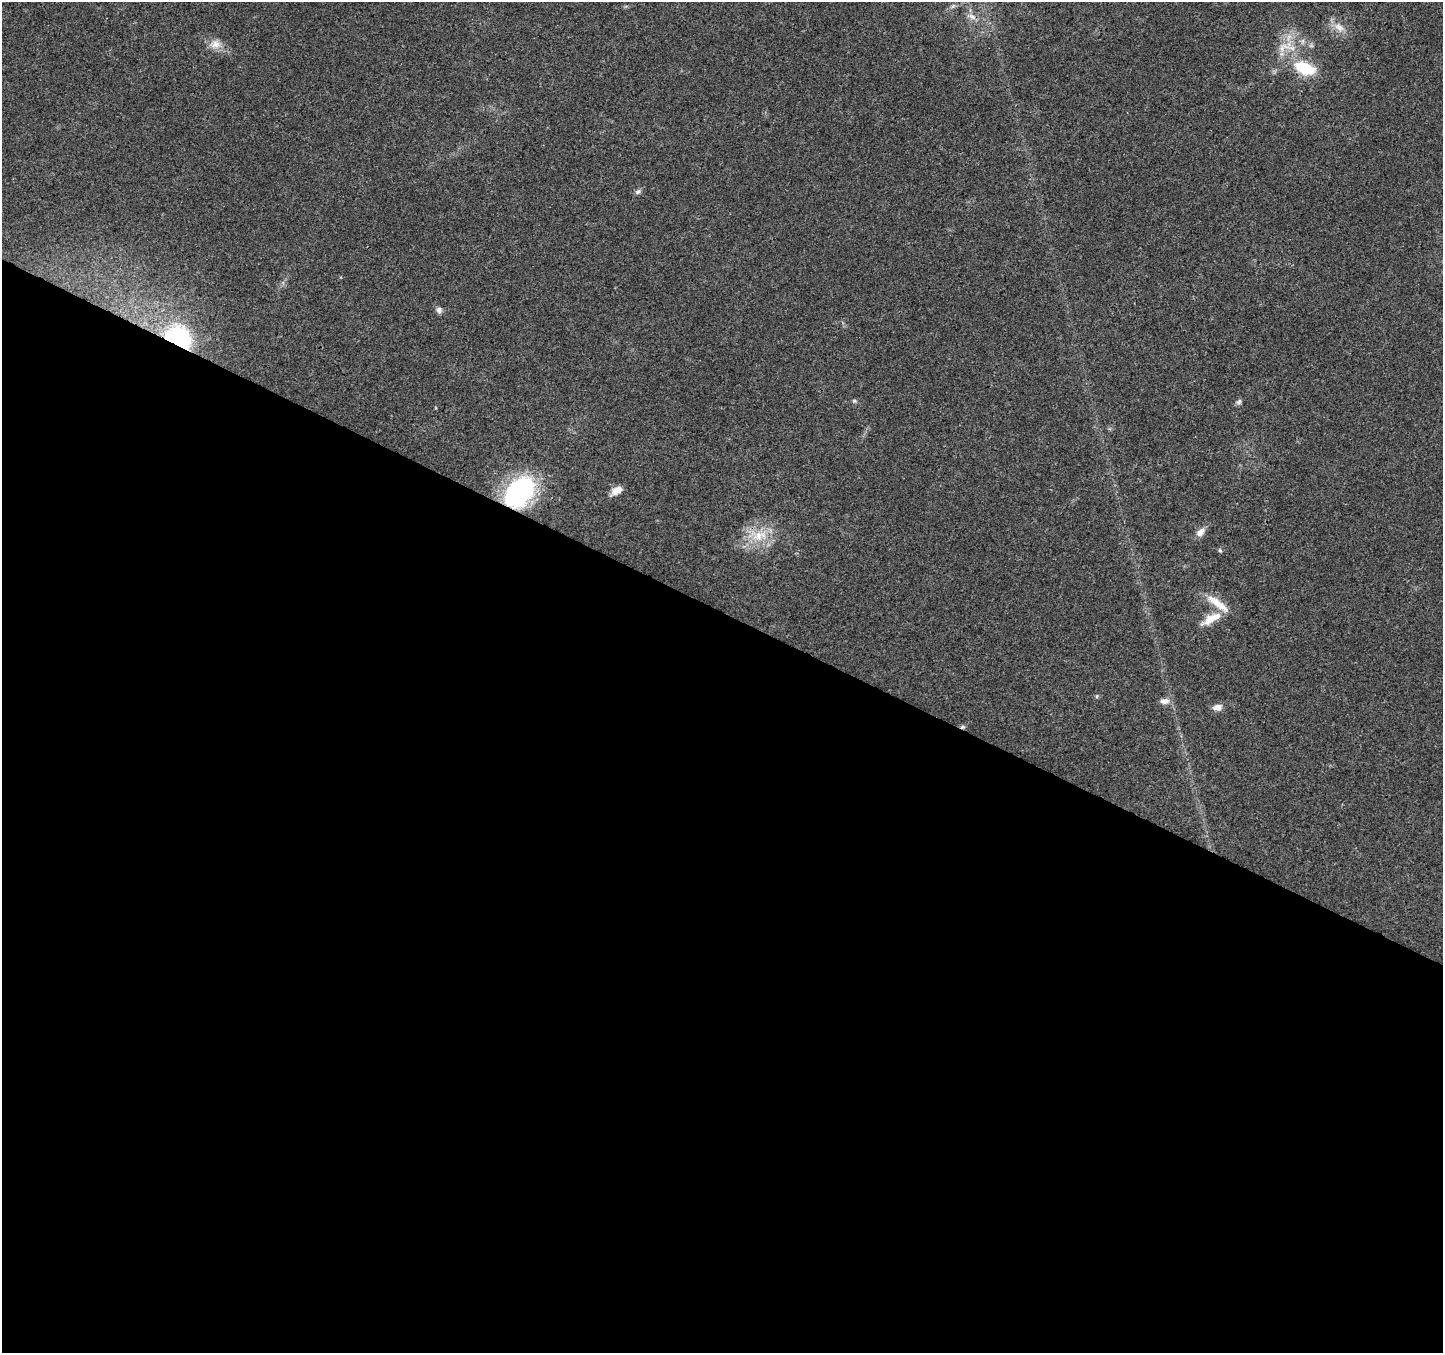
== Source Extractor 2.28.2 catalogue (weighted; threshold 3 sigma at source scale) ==
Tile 14 of 4 x 4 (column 2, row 4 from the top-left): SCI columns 1450-2890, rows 267-1617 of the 5773 x 5868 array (HDU 1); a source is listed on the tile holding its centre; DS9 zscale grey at full resolution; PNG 1445 x 1355 px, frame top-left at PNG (2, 2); no overlay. Shown black and unused: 55% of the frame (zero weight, under 3 of 4 exposures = <1% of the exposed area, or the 3 px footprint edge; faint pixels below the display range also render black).
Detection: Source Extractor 2.28.2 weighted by HDU 2 'WHT'; one run over the whole footprint, this tile lists its part. Background 0.0174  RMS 0.0028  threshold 0.0127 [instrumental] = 3 sigma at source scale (4.5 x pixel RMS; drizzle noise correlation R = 1.50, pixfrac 1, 0.0396/0.0396 arcsec/px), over >= 5 px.
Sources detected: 24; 1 inside a brighter object's white glare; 1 cosmic-ray / hot-pixel residue — not listed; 1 inside a brighter listed object's ellipse — not listed separately; the other 21 listed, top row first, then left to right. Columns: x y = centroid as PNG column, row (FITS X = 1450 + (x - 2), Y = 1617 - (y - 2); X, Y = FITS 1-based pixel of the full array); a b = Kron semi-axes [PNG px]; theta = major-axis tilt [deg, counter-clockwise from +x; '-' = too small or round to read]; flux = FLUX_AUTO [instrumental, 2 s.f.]
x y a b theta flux
953 6 6 5 - 0.56
972 16 12 6 -36 1.5
1339 27 17 10 -35 2.9
215 44 14 12 23 2.7
1282 48 11 8 -83 2
1305 68 16 9 -21 16
638 191 8 6 26 0.78
439 310 8 7 - 1.1
178 338 25 19 -38 31
854 401 6 5 - 0.48
1239 402 8 6 50 0.72
519 490 34 25 34 36
616 490 15 8 29 2.4
1201 532 13 8 43 1.9
759 535 23 14 15 7.4
1220 550 6 4 -67 0.42
1218 603 38 9 -37 4.8
1210 620 26 11 35 4.7
1097 696 6 3 72 0.33
1164 701 12 7 -3 1.7
1217 707 12 8 12 1.8
Overlapping masked pixels (flux is a lower limit): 2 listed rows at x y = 178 338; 519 490